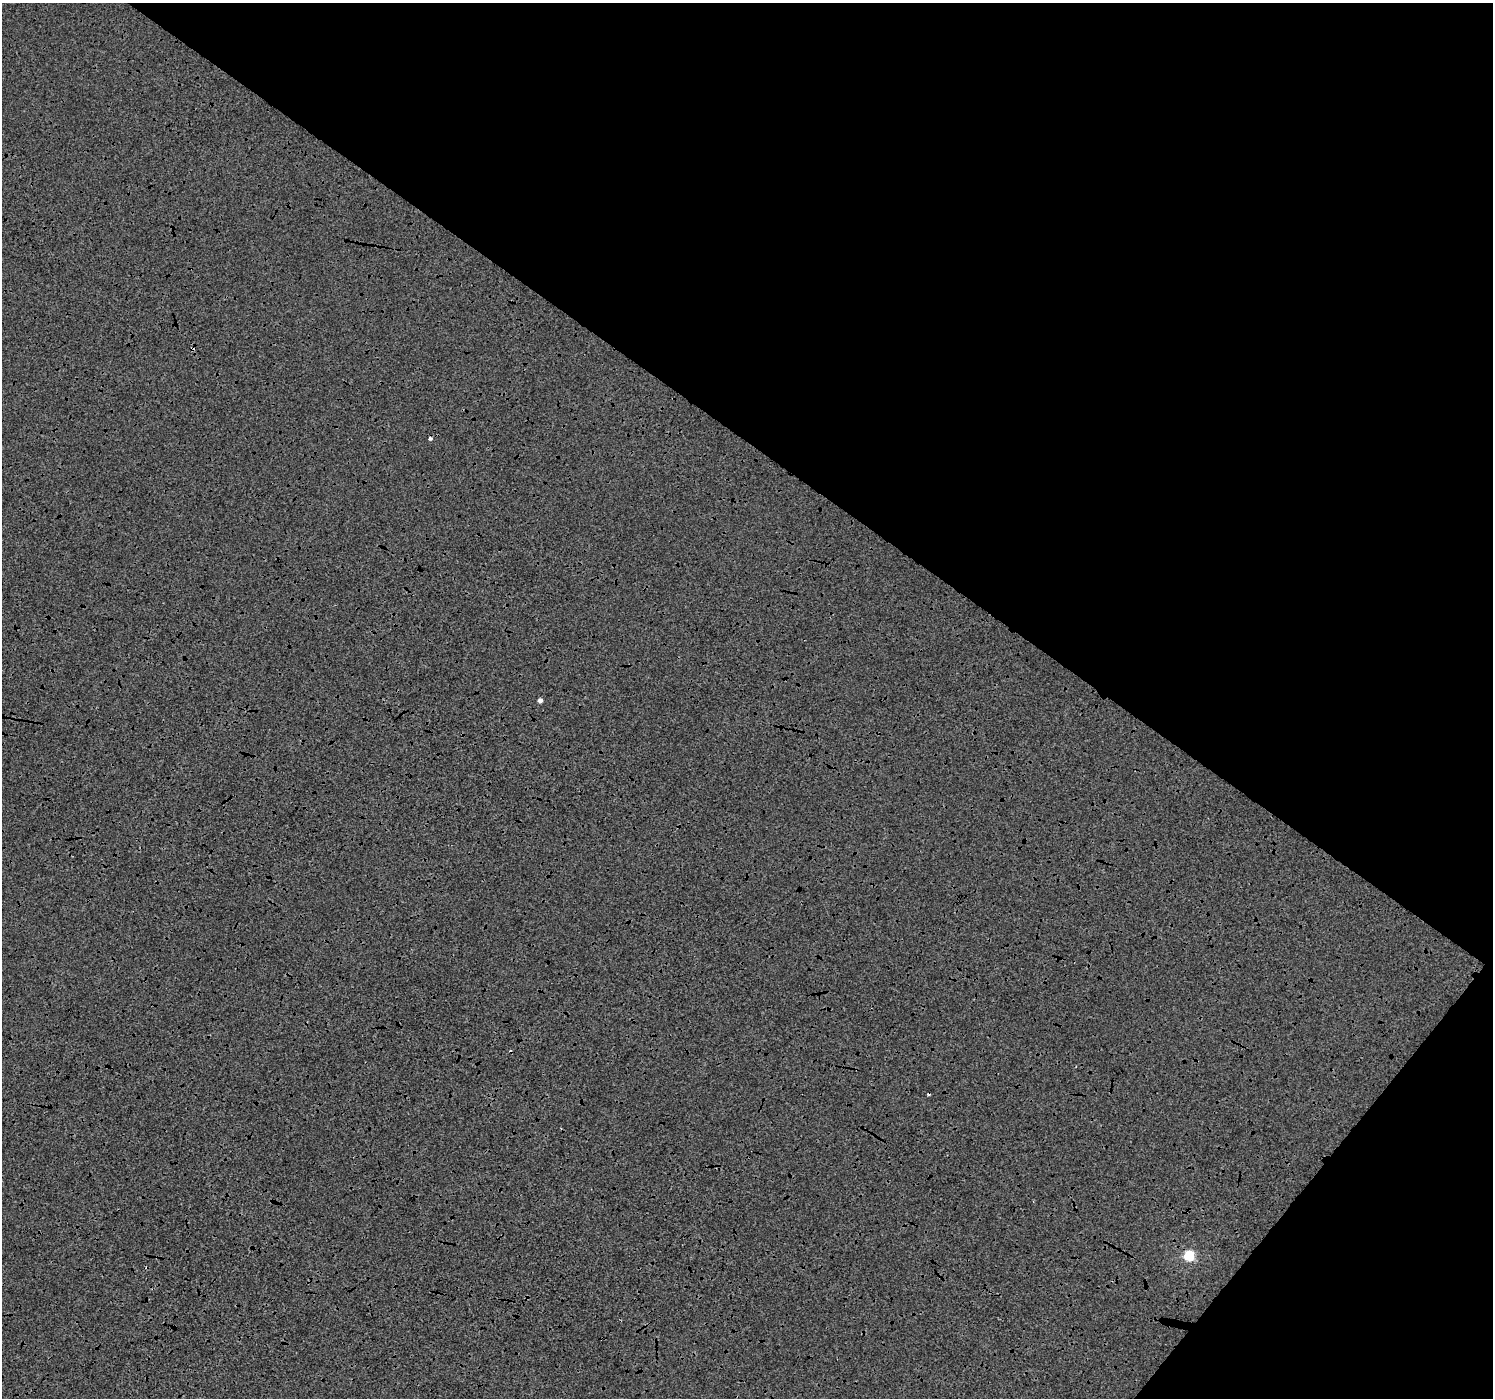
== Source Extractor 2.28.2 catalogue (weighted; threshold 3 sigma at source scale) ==
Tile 8 of 4 x 4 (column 4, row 2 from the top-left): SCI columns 4475-5965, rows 2972-4367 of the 5973 x 6010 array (HDU 1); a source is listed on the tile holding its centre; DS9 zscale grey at full resolution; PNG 1495 x 1400 px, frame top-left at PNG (2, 3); no overlay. Shown black and unused: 36% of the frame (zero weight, under 3 of 4 exposures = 2% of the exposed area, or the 3 px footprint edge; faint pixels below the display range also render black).
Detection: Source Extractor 2.28.2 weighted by HDU 2 'WHT'; one run over the whole footprint, this tile lists its part. Background -0.00333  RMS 0.0066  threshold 0.0298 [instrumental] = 3 sigma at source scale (4.5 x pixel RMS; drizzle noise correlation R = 1.50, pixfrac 1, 0.0396/0.0396 arcsec/px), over >= 5 px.
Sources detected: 6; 3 cosmic-ray / hot-pixel residue — not listed; the other 3 listed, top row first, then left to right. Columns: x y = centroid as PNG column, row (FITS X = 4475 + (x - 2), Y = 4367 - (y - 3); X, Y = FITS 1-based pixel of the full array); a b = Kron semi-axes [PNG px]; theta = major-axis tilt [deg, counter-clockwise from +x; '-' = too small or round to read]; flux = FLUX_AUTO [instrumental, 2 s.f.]
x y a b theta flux
430 438 5 4 - 1.3
540 700 4 4 - 2.9
1189 1255 5 5 - 49